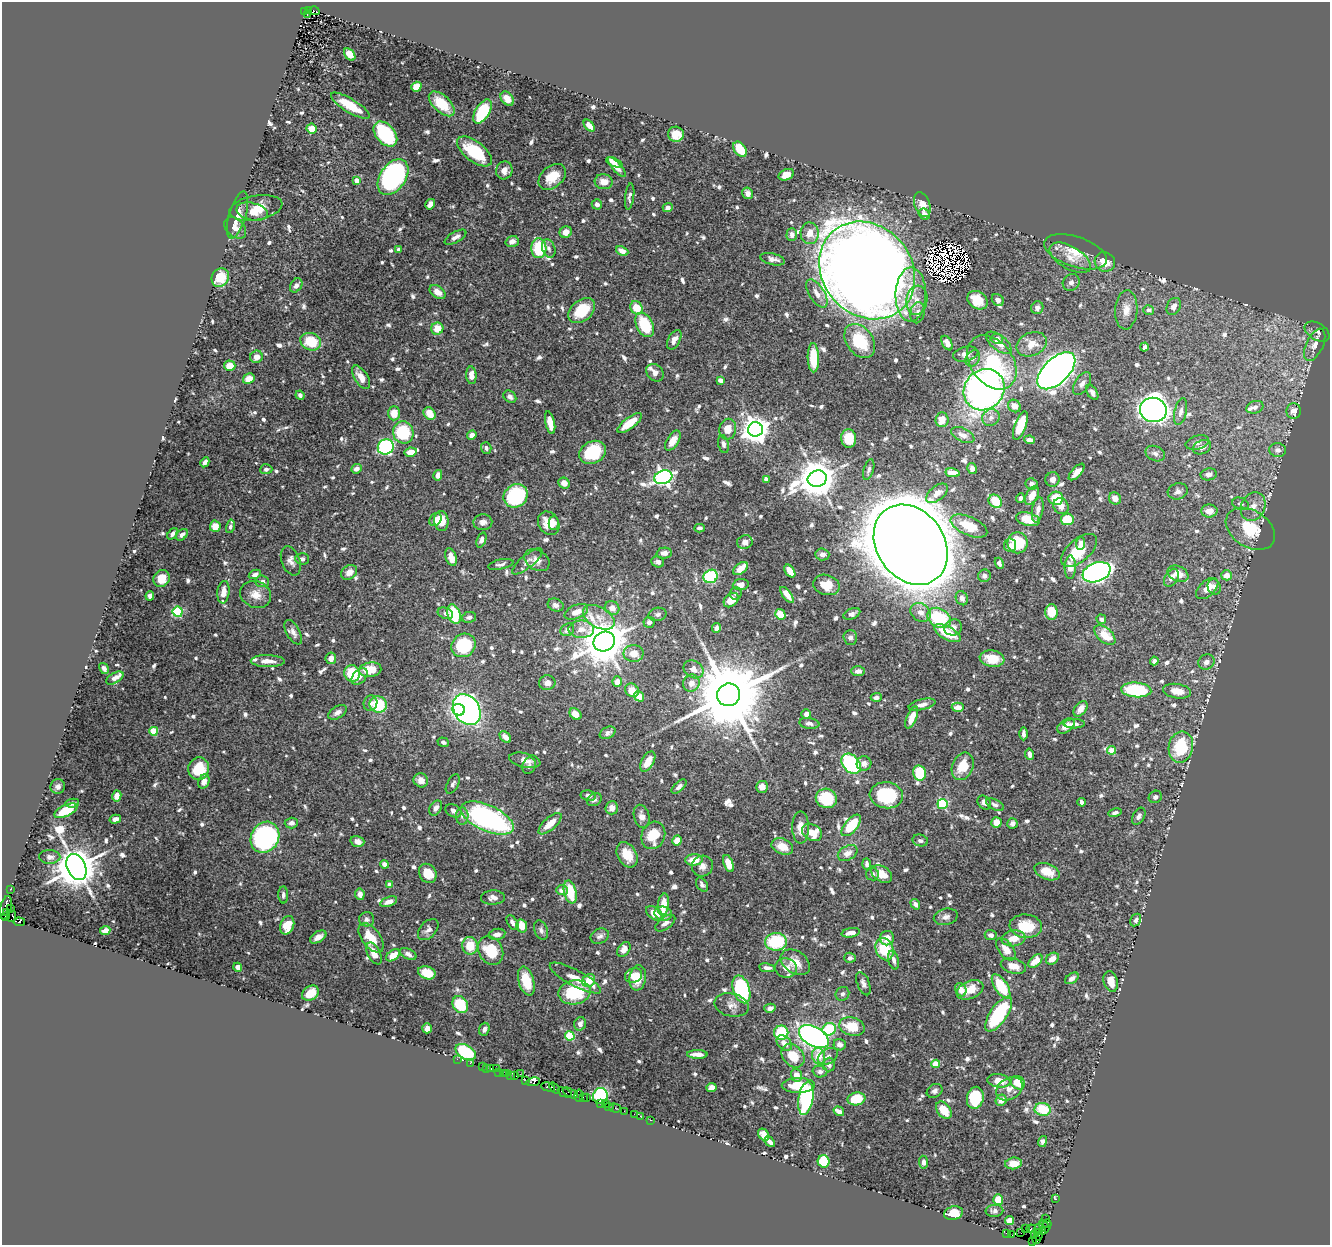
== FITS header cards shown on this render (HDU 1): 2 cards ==
NAXIS1  =                 1328
NAXIS2  =                 1243

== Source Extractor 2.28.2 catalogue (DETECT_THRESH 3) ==
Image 1328 x 1243 px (HDU 1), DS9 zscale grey, 1 PNG px = 1 image px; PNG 1332 x 1247 px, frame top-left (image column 1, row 1243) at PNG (2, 2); each listed source drawn as its Kron ellipse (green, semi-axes under 4 px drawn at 4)
Background 0.749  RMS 0.016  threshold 0.0475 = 3 sigma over >= 5 px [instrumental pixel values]
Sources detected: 925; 9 with non-positive FLUX_AUTO (blend fragments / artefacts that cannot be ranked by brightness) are neither listed nor drawn; of the other 916, the 500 brightest by FLUX_AUTO listed and drawn (416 fainter detections omitted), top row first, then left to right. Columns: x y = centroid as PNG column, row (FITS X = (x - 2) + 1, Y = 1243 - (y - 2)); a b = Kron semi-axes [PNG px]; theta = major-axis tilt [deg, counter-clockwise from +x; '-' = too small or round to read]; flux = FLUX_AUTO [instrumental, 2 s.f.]
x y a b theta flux
305 11 2 2 - 39
309 11 3 2 - 60
314 11 5 3 - 130
307 14 3 2 - 78
350 54 7 4 -50 16
416 87 5 4 - 17
507 99 8 5 -49 9.7
442 104 16 8 -43 30
350 106 22 6 -31 29
482 111 13 7 60 65
589 126 7 4 -48 8.9
312 129 5 5 - 12
385 134 14 9 -49 100
676 134 8 7 - 19
740 149 8 5 -54 28
474 151 21 10 -38 58
614 162 9 3 -24 5.9
617 167 13 4 -49 8.9
504 170 9 8 - 9.3
786 175 8 5 21 9.8
393 177 20 12 55 310
552 177 15 10 40 20
357 181 4 4 - 16
604 182 9 7 -6 10
748 193 6 5 - 4.5
630 196 13 4 83 3.9
430 204 5 4 - 6.3
597 204 5 5 - 4.2
922 205 13 7 -70 13
256 208 27 12 10 20
668 208 5 4 - 5.9
252 212 16 8 -13 15
924 214 6 5 - 4.7
238 215 24 8 74 13
235 228 12 8 -43 7.9
566 232 6 5 - 7.9
810 233 11 9 -88 13
792 235 6 5 - 5
455 237 12 5 29 5.1
512 242 7 5 18 5.6
539 248 10 7 -87 60
549 248 9 6 -71 3.7
399 249 4 3 - 6.9
622 251 6 4 -25 9.1
1075 252 33 15 -18 25
1070 258 23 11 -31 14
772 259 13 5 -14 6.5
1105 262 10 9 - 18
867 270 52 44 -49 3700
220 278 10 8 55 22
1071 282 9 8 - 4.2
296 285 7 5 56 5.1
438 292 9 5 -38 11
817 293 16 7 -57 9.7
911 295 27 15 89 33
917 300 15 10 82 13
977 300 11 8 -35 21
998 300 6 5 - 6.1
1174 306 9 6 60 6.5
636 308 7 6 - 21
1037 308 6 6 - 3.5
582 310 15 10 41 38
1126 310 19 11 86 12
1149 310 5 5 - 4
918 313 11 7 77 5.8
645 325 13 8 -64 48
437 329 6 6 - 18
1317 332 14 8 -32 5
997 339 6 5 - 4.2
674 340 10 6 62 6.9
860 341 19 13 -54 44
311 342 10 8 -21 34
947 343 8 4 -62 8
999 343 15 7 -39 13
1031 344 16 11 24 16
1315 345 17 8 65 8.4
1144 347 4 3 - 3.6
966 354 13 7 13 7.6
256 357 6 6 - 9
813 358 14 5 -88 35
973 358 9 6 57 3.5
992 362 30 21 -53 78
230 366 5 5 - 17
1056 371 23 12 44 1600
655 373 9 7 -45 6.9
471 375 9 5 -85 10
361 377 13 6 -58 11
249 379 6 5 - 13
720 380 4 4 - 9.1
1082 384 13 7 58 5.7
984 390 21 19 47 620
1092 392 8 5 -58 3.8
300 395 5 4 - 3.9
510 397 7 5 -42 3.8
1014 406 7 6 - 8.8
1255 407 9 6 18 3.6
1153 410 13 12 - 830
1294 411 8 7 - 6.3
1181 412 13 6 77 5.3
394 413 7 5 88 17
429 414 7 5 -51 16
991 417 9 8 - 5.6
942 420 7 6 - 12
550 423 11 4 -77 16
630 423 15 5 38 20
1020 425 15 5 70 31
728 429 10 8 81 15
755 429 7 7 - 1400
403 432 11 10 - 65
472 435 5 4 - 6.9
963 435 12 6 -26 6.5
849 438 9 7 -85 27
1030 440 5 4 - 6.8
673 441 11 6 58 14
1197 442 12 7 15 4.6
723 444 9 5 -78 3.9
386 447 8 7 - 170
1202 447 9 6 23 5.6
486 448 6 5 - 3.7
1278 450 8 7 - 5.2
411 452 6 4 12 17
593 452 14 11 28 59
1155 454 10 7 -24 4.7
205 462 5 4 - 5.4
972 468 5 4 - 3.5
266 469 6 5 - 3.4
356 469 5 4 - 5.2
869 470 11 5 73 3.4
1077 472 10 5 47 10
953 473 7 4 -8 14
1209 474 8 6 10 6.1
438 475 5 4 - 6.5
663 477 9 6 18 490
766 479 4 3 - 5.9
817 479 9 8 - 3400
1052 479 7 7 - 6.1
564 483 6 5 - 10
1032 484 6 5 - 4.3
1178 491 10 8 15 5
937 493 13 7 39 9.2
1032 495 10 6 60 13
516 496 12 11 - 98
1020 498 5 3 - 3.5
1056 498 7 6 - 27
1115 498 6 6 - 8.1
995 501 7 6 - 28
1240 504 8 6 -20 3.8
1061 506 8 7 - 6.9
1253 507 15 11 64 11
1038 510 13 5 80 6.2
1209 511 8 6 0 11
1028 519 12 6 -15 21
1067 519 6 6 - 28
435 520 7 5 54 6.5
441 521 10 7 -85 18
483 522 9 8 - 5.7
549 523 12 10 -56 16
554 523 7 5 -89 3.7
215 526 5 5 - 12
230 526 7 4 78 3.5
969 526 20 9 -24 31
700 528 5 4 - 3.5
1250 529 27 18 -33 44
172 534 6 4 53 3.5
182 535 7 5 44 4
481 540 8 4 69 5
745 542 8 6 14 6.5
1017 543 10 10 - 54
1080 543 6 4 84 6.1
911 545 43 33 -55 8000
1010 545 6 6 - 5.2
1079 550 21 11 41 40
664 553 7 5 1 5.2
822 554 7 6 - 5.1
451 557 9 5 -71 11
302 559 7 6 - 4.2
537 560 13 9 -32 7.6
291 561 15 9 -69 6.6
527 561 19 6 39 5.2
658 562 6 5 - 3.6
999 563 6 4 -67 3.4
501 564 13 5 11 3.8
1070 567 11 5 88 16
740 568 8 5 39 13
790 571 7 4 -54 15
349 572 8 6 34 7.2
1097 572 14 9 20 410
255 574 6 4 28 4.5
1178 574 11 7 -24 14
1227 575 5 5 - 11
711 576 7 6 - 89
984 576 6 6 - 3.9
1171 578 10 6 57 6.4
162 579 9 8 - 16
262 581 7 6 - 3.8
741 584 8 5 7 8.1
826 585 13 10 -15 20
1214 587 8 6 -69 5
1207 588 13 7 42 13
223 592 11 6 83 13
736 593 6 6 - 3.6
256 594 16 13 -24 13
787 595 9 4 -52 12
150 596 5 4 - 4.3
962 598 7 6 - 5.9
731 600 8 6 41 16
556 605 8 6 -21 4.7
612 608 7 6 - 8.4
178 612 5 5 - 91
576 612 12 6 24 12
921 612 11 8 -35 8.9
1051 612 8 6 -90 28
445 613 8 5 -22 3.7
454 614 10 6 -70 51
658 614 9 6 12 3.5
780 614 5 4 - 24
852 614 9 5 24 4.3
469 617 7 5 11 3.4
599 617 17 10 -29 13
939 618 12 9 -30 63
1101 619 5 4 - 4
649 622 6 5 - 4
953 627 9 8 - 7.5
716 628 5 4 - 4.9
581 629 13 8 -1 9.5
567 630 7 6 - 4.9
293 632 13 6 -61 5.9
947 633 14 6 -28 31
1105 635 12 7 -41 21
850 637 7 7 - 4.3
604 642 11 9 29 3900
463 645 12 11 - 70
634 653 10 8 0 12
331 658 6 5 - 7.1
992 659 12 8 -10 18
268 661 17 6 -1 11
1154 661 4 4 - 3.6
1206 662 8 7 - 5
104 668 6 4 -59 5.1
693 669 10 8 -34 7.4
370 670 11 7 9 22
858 671 7 5 1 5.7
352 673 8 7 - 41
360 676 10 6 49 7
115 678 10 5 31 6.7
617 682 5 4 - 8.1
547 683 8 7 - 6.1
691 683 9 8 - 8.9
632 690 7 6 - 12
1136 690 15 7 -4 97
1177 691 14 7 -9 14
729 695 12 11 - 17000
639 696 6 4 -49 14
876 697 5 4 - 4.9
370 703 8 7 - 4.6
378 705 9 8 - 45
922 705 14 5 14 6.5
958 707 6 4 3 8.7
1081 709 9 5 52 8.3
459 710 6 5 - 39
467 710 16 12 -58 460
337 712 10 6 32 4.9
575 714 6 5 - 10
806 714 5 4 - 4.4
912 717 12 5 67 14
809 723 10 5 -8 4.8
1074 724 11 4 1 3.9
1066 726 10 6 35 8.2
154 731 4 4 - 35
607 733 8 5 28 4
1023 734 6 3 -90 3.5
505 737 6 4 -45 8.8
443 742 6 4 -20 3.4
1181 747 16 12 78 59
1112 750 4 4 - 21
1029 754 6 4 -80 4.8
525 760 16 7 -12 9.4
648 762 11 6 61 16
864 763 7 7 - 6.4
851 764 11 8 -48 140
529 766 8 6 69 3.5
963 766 14 10 67 22
199 769 11 10 - 33
920 773 8 6 -78 43
421 780 7 7 - 7.9
204 781 7 5 67 6.1
453 784 10 5 62 3.7
58 786 7 7 - 4.3
679 786 9 5 41 5
762 787 6 6 - 6.9
886 795 17 13 -6 69
117 796 5 4 - 10
588 796 8 5 -9 4.2
1155 797 7 6 - 3.8
826 798 11 9 -23 42
594 800 8 6 31 3.6
1082 802 4 4 - 4
72 803 7 4 8 3.9
984 803 8 6 -48 5.7
942 804 5 5 - 79
995 805 10 5 -27 3.5
436 808 8 5 60 5.3
612 808 6 6 - 7.1
66 811 12 5 25 36
454 811 8 6 -29 5.6
1115 813 7 4 14 3.4
462 816 9 6 89 3.9
642 816 12 7 -74 8.2
1139 816 9 5 60 3.4
487 818 28 13 -24 220
115 819 6 4 16 5.3
997 822 5 5 - 13
291 823 7 5 2 5
1012 823 5 5 - 4
550 824 14 6 42 15
851 825 13 6 50 40
801 827 16 8 -90 12
812 832 10 8 -31 15
653 835 14 11 67 33
265 837 16 13 60 270
357 841 7 5 -16 6.3
677 841 5 4 - 15
920 841 8 6 -13 3.4
782 846 11 7 -21 15
848 853 10 7 28 7.7
627 855 13 9 -60 20
50 857 10 7 -1 5.2
694 860 8 5 4 19
728 863 9 5 -69 14
384 864 4 4 - 5.2
867 864 6 4 -87 3.4
702 866 11 10 - 7.5
76 867 14 9 -65 4500
1047 872 13 8 -21 16
428 873 10 8 -57 19
872 874 6 6 - 3.4
882 874 11 7 -34 17
390 885 4 4 - 14
702 885 8 5 -57 3.5
10 889 2 2 - 3.7
562 890 6 5 - 6.4
570 892 11 6 -77 35
360 894 5 4 - 8.2
283 895 8 5 -88 3.4
493 898 12 7 2 7.3
389 902 9 4 19 7
663 904 11 5 82 16
915 904 6 4 -56 3.9
6 908 12 5 76 500
11 909 4 2 - 130
6 913 3 2 - 45
654 913 9 6 -36 16
663 914 9 7 -16 12
6 916 3 2 - 33
12 916 5 4 - 110
946 917 12 8 13 5.3
367 919 7 7 - 3.6
1136 920 7 5 60 4.9
19 922 6 3 -5 390
512 923 8 5 -59 4.4
665 923 11 6 37 6.4
287 925 9 6 68 22
522 926 6 5 - 14
1026 926 16 11 -6 29
428 930 12 8 47 5.5
541 930 10 6 -70 3.8
105 931 5 4 - 6.9
851 933 9 4 10 11
497 934 8 5 10 7.2
991 935 6 5 - 4.2
600 936 9 7 26 4.1
318 937 9 5 31 6.6
371 938 17 9 -53 24
887 938 7 7 - 11
1014 938 12 8 9 13
776 942 11 9 3 69
470 946 9 8 - 25
624 949 8 5 54 9.7
885 949 11 8 -67 40
1006 949 13 7 -53 12
491 950 15 12 -61 39
374 953 12 6 -64 12
408 954 9 5 -26 4.6
393 955 8 5 35 11
850 958 6 5 - 4
1052 959 7 5 34 8
894 960 10 5 -75 4.1
1035 961 8 5 41 14
795 962 16 11 -34 16
1013 966 13 7 -14 11
238 967 4 4 - 7.8
767 968 8 4 -7 4
786 968 11 9 -11 9.6
427 973 9 6 -20 22
634 975 9 7 22 8.2
575 978 29 8 -28 14
638 978 12 8 82 20
1072 978 7 5 34 4.3
526 981 15 7 -74 30
589 981 7 6 - 20
1111 981 10 7 -76 12
863 984 12 6 -68 4.7
1001 986 14 6 -57 46
741 989 14 8 -72 150
961 990 7 5 -68 7.5
970 990 14 8 24 17
574 992 16 12 10 57
310 993 9 7 34 18
842 994 7 6 - 3.6
460 1004 9 7 -54 46
732 1005 17 11 -13 8.8
770 1008 6 4 15 4.6
999 1014 20 8 55 85
580 1024 7 5 71 4.8
852 1027 13 9 -15 28
427 1028 5 5 - 7.3
484 1029 6 5 - 4
829 1029 7 6 - 55
781 1033 7 7 - 60
570 1036 5 4 - 52
814 1036 16 9 -29 390
784 1043 9 6 -44 8.3
840 1045 6 5 - 5.7
466 1052 11 7 -30 79
697 1054 10 4 -1 7.6
793 1056 13 10 -46 22
819 1056 8 6 -76 16
828 1056 11 7 32 4.9
457 1059 2 2 - 37
470 1063 2 2 - 17
935 1064 4 4 - 32
829 1065 7 6 - 5.1
482 1066 2 2 - 38
487 1068 3 2 - 36
491 1068 3 2 - 34
496 1069 2 2 - 34
499 1072 2 2 - 17
820 1072 7 6 - 4
503 1073 2 2 - 30
506 1073 4 3 - 150
520 1074 3 2 - 56
510 1075 3 2 - 67
796 1075 6 5 - 9.6
514 1076 2 2 - 45
526 1080 2 2 - 35
999 1081 11 7 -8 15
533 1082 7 4 11 300
1018 1083 7 6 - 21
798 1085 16 7 1 27
548 1087 7 3 -15 260
554 1088 6 3 -50 95
712 1088 5 4 - 8.2
1009 1089 14 10 32 8.7
935 1091 8 6 31 3.7
565 1093 8 3 -24 290
570 1093 8 3 -27 420
579 1095 6 3 80 100
600 1096 8 7 - 80
583 1098 3 2 - 63
587 1098 2 2 - 19
806 1098 16 7 80 120
975 1098 11 8 77 57
856 1099 9 6 11 28
1001 1100 6 5 - 9
601 1103 3 2 - 59
606 1104 3 3 - 90
609 1107 4 2 - 44
615 1108 6 2 -17 61
1043 1109 8 6 -9 34
944 1110 10 6 -54 22
624 1111 2 2 - 46
839 1111 5 4 - 5.2
634 1114 2 2 - 31
640 1116 2 2 - 34
650 1120 3 2 - 45
764 1135 6 5 - 13
1043 1141 5 4 - 3.5
770 1142 6 3 -48 4.3
824 1161 6 6 - 39
924 1162 6 4 -83 5.1
1014 1163 8 6 7 13
1056 1199 3 2 - 30
998 1200 5 5 - 20
994 1211 9 6 3 4.7
954 1213 9 6 16 21
1046 1219 3 2 - 18
1009 1220 4 4 - 23
1047 1224 4 3 - 120
1044 1226 7 2 -60 150
1026 1229 2 2 - 33
1031 1229 5 3 - 200
1038 1229 6 4 68 240
1043 1231 3 2 - 70
1021 1233 2 2 - 34
1007 1234 4 3 - 55
1034 1234 3 2 - 52
1012 1235 4 2 - 73
1038 1235 6 3 -82 17
1037 1240 3 2 - 38
1032 1242 3 2 - 17
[416 fainter detections neither listed nor drawn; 9 non-positive-flux detections neither listed nor drawn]